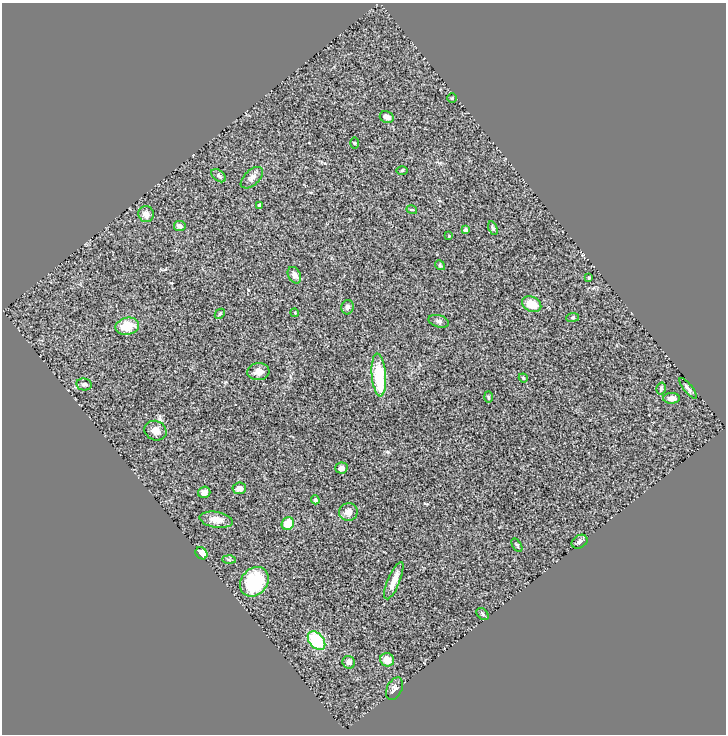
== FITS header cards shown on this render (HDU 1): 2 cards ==
NAXIS1  =                  724
NAXIS2  =                  732

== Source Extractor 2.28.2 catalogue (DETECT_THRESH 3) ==
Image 724 x 732 px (HDU 1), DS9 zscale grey, 1 PNG px = 1 image px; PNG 728 x 736 px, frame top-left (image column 1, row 732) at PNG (2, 3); each listed source drawn as its Kron ellipse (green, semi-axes under 4 px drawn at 4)
Background 1.05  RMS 0.15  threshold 0.444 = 3 sigma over >= 5 px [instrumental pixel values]
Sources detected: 50; all 50 listed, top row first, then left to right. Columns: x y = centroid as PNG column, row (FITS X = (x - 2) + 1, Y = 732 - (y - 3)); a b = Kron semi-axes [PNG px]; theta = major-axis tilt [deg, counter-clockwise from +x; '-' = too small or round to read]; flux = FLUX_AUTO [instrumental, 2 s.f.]
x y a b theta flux
452 98 4 4 - 9.4
387 117 7 5 -23 63
354 143 6 4 -89 9.5
402 170 6 4 1 11
218 176 8 5 -38 20
252 178 13 7 43 46
259 206 3 3 - 19
412 210 5 3 - 8.6
146 214 8 7 - 66
180 226 6 5 - 39
493 228 7 4 -68 17
466 230 4 4 - 39
449 236 4 3 - 8.2
440 265 5 4 - 13
294 275 9 6 -63 36
589 278 3 2 - 10
532 304 10 7 -26 130
347 307 7 6 - 26
295 313 4 3 - 8
220 314 6 3 45 11
573 317 6 4 8 14
439 321 10 6 -16 28
127 326 12 8 12 190
258 372 11 8 6 60
379 375 21 7 -85 490
523 378 4 4 - 18
84 384 8 6 -10 24
661 388 6 4 74 15
688 388 13 4 -51 26
488 397 6 4 -88 11
671 398 8 5 1 39
155 431 11 9 -25 74
341 468 6 5 - 45
239 488 6 6 - 60
204 492 6 5 - 55
315 500 4 4 - 26
348 512 9 8 - 61
216 520 17 8 -9 99
288 524 6 6 - 160
579 542 8 6 32 31
517 545 7 4 -58 14
201 553 7 5 -47 100
229 560 6 4 -2 15
394 581 20 6 67 99
254 582 16 13 47 540
482 614 7 5 -44 18
316 641 10 7 -49 500
387 660 7 6 - 100
349 662 6 6 - 55
394 689 12 7 64 37